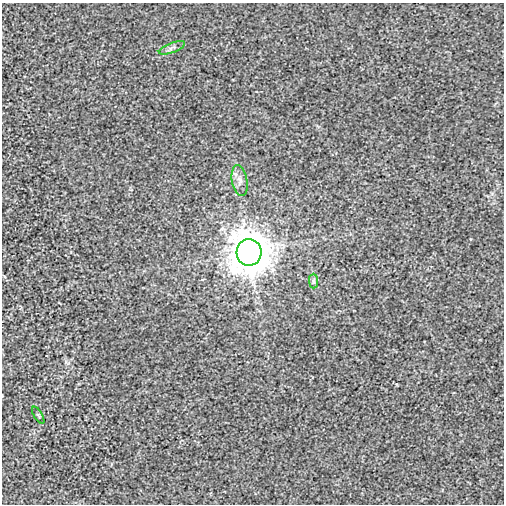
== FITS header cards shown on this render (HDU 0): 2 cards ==
NAXIS1  =                  502
NAXIS2  =                  502

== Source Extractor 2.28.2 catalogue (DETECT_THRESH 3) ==
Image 502 x 502 px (HDU 0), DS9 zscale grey, 1 PNG px = 1 image px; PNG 506 x 506 px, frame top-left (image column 1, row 502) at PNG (2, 3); each listed source drawn as its Kron ellipse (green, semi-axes under 4 px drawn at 4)
Background -2.53e-04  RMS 0.0029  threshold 0.00862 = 3 sigma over >= 5 px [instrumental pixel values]
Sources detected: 5; all 5 listed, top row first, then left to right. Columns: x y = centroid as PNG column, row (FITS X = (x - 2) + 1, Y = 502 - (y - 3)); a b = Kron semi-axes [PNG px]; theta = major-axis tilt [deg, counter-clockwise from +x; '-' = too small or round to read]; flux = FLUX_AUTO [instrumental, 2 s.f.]
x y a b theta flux
172 48 14 5 21 0.7
240 180 16 7 -80 1.3
249 252 13 12 - 590
313 281 7 4 -90 0.43
38 415 9 2 -59 0.19